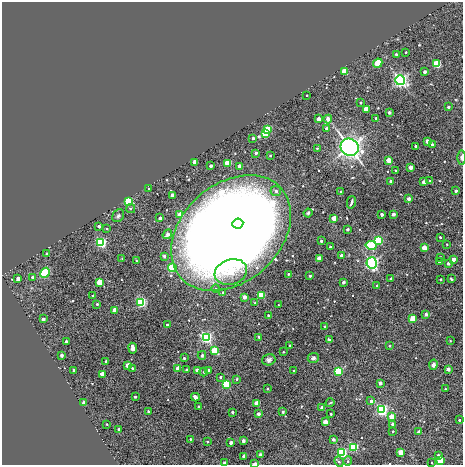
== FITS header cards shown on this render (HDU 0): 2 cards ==
NAXIS1  =                  461
NAXIS2  =                  463

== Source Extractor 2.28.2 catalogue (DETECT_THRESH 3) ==
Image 461 x 463 px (HDU 0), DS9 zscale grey, 1 PNG px = 1 image px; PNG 465 x 467 px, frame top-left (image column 1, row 463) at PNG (2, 2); each listed source drawn as its Kron ellipse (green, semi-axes under 4 px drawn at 4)
Background 0.00212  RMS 0.011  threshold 0.0318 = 3 sigma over >= 5 px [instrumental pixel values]
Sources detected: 181; all 181 listed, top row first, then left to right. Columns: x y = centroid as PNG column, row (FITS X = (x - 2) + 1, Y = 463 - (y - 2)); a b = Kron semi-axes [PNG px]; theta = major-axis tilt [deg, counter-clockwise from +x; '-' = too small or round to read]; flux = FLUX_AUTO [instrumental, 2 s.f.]
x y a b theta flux
406 52 3 2 - 0.75
396 54 3 3 - 1.7
378 63 5 3 - 37
437 64 4 4 - 76
344 72 3 3 - 34
425 72 3 3 - 3.7
400 80 5 5 - 210
307 95 3 2 - 0.6
361 103 3 2 - 0.83
448 107 3 3 - 1.8
366 109 3 3 - 26
389 112 3 3 - 2.8
376 118 3 3 - 1.5
318 119 3 3 - 9.4
328 119 4 3 - 10
268 129 4 4 - 55
327 129 3 3 - 5.9
265 133 4 3 - 54
253 138 3 3 - 2
427 141 3 3 - 5.1
432 144 3 3 - 1.8
416 146 3 3 - 2.5
350 147 9 8 - 340
317 148 3 2 - 0.64
256 153 3 3 - 1.4
270 155 3 2 - 0.74
461 157 7 3 90 1.5
389 160 3 3 - 14
195 162 3 3 - 14
228 163 4 3 - 47
211 166 3 3 - 3.4
239 166 3 3 - 3.4
410 167 3 3 - 7.8
396 170 3 3 - 0.88
390 181 3 3 - 1.8
430 181 3 2 - 0.44
424 182 3 3 - 6.7
149 189 3 2 - 0.71
276 191 5 5 - 1.9
456 191 3 3 - 2.5
341 192 3 3 - 1.5
172 195 3 3 - 1
409 199 3 3 - 4.9
128 202 4 4 - 50
351 202 6 2 76 1.2
131 208 4 4 - 1.1
308 213 4 4 - 0.89
382 214 3 3 - 3.5
393 214 3 3 - 4.2
180 215 3 3 - 17
118 216 7 5 56 1.2
160 218 4 3 - 1.2
334 218 3 3 - 14
238 223 5 5 - 380
99 226 3 3 - 2.4
107 229 2 2 - 0.58
348 229 3 3 - 1.8
231 233 67 49 42 1500
167 234 5 4 - 4.6
440 237 3 3 - 0.93
379 240 4 4 - 110
321 241 3 3 - 1.6
101 242 4 4 - 200
447 244 3 2 - 0.48
371 245 5 4 - 81
330 247 3 3 - 1.2
424 248 3 3 - 21
47 254 3 3 - 1.9
164 256 3 3 - 1.7
341 256 3 3 - 4.1
440 257 3 2 - 0.67
122 259 3 2 - 0.38
319 259 3 3 - 14
453 259 3 3 - 6.8
136 261 3 3 - 0.71
439 262 3 2 - 0.6
372 263 5 5 - 180
448 263 3 3 - 3
172 268 4 4 - 32
231 272 16 12 18 40
45 273 5 4 - 130
288 274 3 3 - 0.82
310 276 3 3 - 1.2
33 277 3 3 - 4.3
18 278 3 3 - 6.5
391 278 3 3 - 1.1
440 279 3 3 - 1.2
451 279 3 2 - 0.65
99 282 3 3 - 29
343 282 3 3 - 3.6
377 286 3 2 - 0.77
216 288 4 3 - 0.75
223 292 3 3 - 0.88
93 295 3 2 - 0.9
261 295 4 4 - 91
244 297 3 3 - 6.6
141 302 4 4 - 190
255 303 4 3 - 0.77
97 304 3 3 - 1.2
279 305 3 2 - 0.7
115 310 3 3 - 20
426 314 3 3 - 3.4
268 315 3 3 - 0.55
43 319 3 3 - 4.4
413 319 3 3 - 36
167 325 3 3 - 2.1
325 327 3 3 - 0.97
206 337 4 4 - 310
259 337 3 2 - 0.63
329 340 4 3 - 0.99
66 341 3 3 - 2
450 341 2 2 - 0.49
290 345 3 3 - 0.91
389 346 3 3 - 0.61
133 348 5 3 - 9.2
215 351 4 3 - 76
283 352 2 2 - 0.57
61 355 3 3 - 3.2
202 355 4 3 - 0.93
184 358 3 3 - 1.1
313 358 5 4 - 1.7
269 360 7 5 15 1.8
106 361 3 3 - 1.3
128 365 3 3 - 15
433 365 5 4 - 2.5
132 368 3 3 - 0.88
178 368 3 3 - 12
448 369 3 3 - 4.8
187 370 3 3 - 3.4
197 370 3 3 - 9.2
209 370 3 3 - 1.6
294 370 2 2 - 0.5
73 371 3 2 - 0.9
338 371 4 4 - 120
204 372 4 3 - 0.6
102 374 3 3 - 13
220 377 3 3 - 1.2
237 379 3 3 - 0.86
380 383 3 3 - 5.2
226 384 4 4 - 110
267 388 3 2 - 0.65
445 389 2 2 - 0.55
135 397 3 3 - 1.3
195 397 4 3 - 7.3
371 401 3 3 - 4.2
84 403 3 3 - 9.6
257 403 3 3 - 18
330 403 4 3 - 0.58
198 406 3 2 - 0.81
322 408 3 3 - 8.8
382 410 4 4 - 320
148 411 3 2 - 0.94
232 412 3 3 - 1.5
283 412 3 3 - 1.7
258 414 3 3 - 5.2
331 414 3 3 - 0.86
392 417 3 3 - 20
459 420 3 3 - 1.1
325 422 3 3 - 12
107 424 2 2 - 0.6
393 424 3 3 - 4.3
119 429 3 3 - 2.7
393 431 3 2 - 0.81
419 432 3 3 - 7.4
190 439 3 3 - 0.58
333 439 3 3 - 2.7
207 441 3 3 - 1.1
243 441 3 3 - 4.3
231 443 3 3 - 4.7
354 447 4 4 - 110
401 452 3 3 - 16
342 453 4 4 - 160
260 455 4 3 - 1.3
244 456 3 3 - 5.3
438 456 3 3 - 3.8
440 460 4 3 - 33
348 461 4 4 - 0.92
339 462 5 4 - 1.2
225 463 3 3 - 6.3
432 463 2 2 - 0.47
254 464 4 2 - 2.4
At the frame edge (FLAGS 8, measured only in part): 5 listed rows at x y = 461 157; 401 452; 225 463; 432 463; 254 464